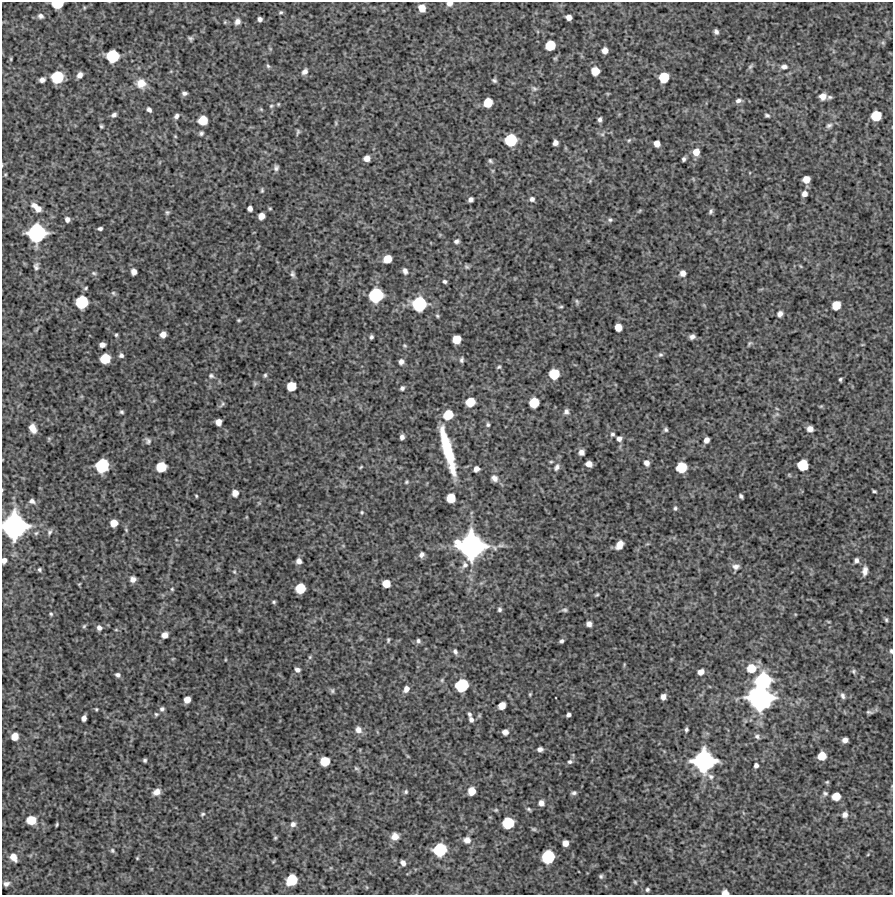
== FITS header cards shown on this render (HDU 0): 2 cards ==
NAXIS1  =                  891 /Length X axis
NAXIS2  =                  893 /Length Y axis

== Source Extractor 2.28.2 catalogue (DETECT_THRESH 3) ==
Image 891 x 893 px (HDU 0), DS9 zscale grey, 1 PNG px = 1 image px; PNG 895 x 897 px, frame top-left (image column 1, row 893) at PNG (2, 2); no overlay
Background 4660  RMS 260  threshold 790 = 3 sigma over >= 5 px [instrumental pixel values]
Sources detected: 276; all 276 listed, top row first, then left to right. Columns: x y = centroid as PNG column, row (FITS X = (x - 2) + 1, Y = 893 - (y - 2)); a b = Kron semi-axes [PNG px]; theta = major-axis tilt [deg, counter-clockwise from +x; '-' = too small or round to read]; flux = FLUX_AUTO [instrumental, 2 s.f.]
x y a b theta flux
57 4 8 6 2 4.2e+05
449 4 7 6 - 8.6e+04
84 8 6 3 90 1.8e+04
422 8 6 6 - 1.9e+05
281 12 6 4 13 2.9e+04
40 16 7 6 - 5.1e+04
569 17 5 5 - 1.0e+05
260 19 4 4 - 5.6e+04
225 22 4 4 - 1.9e+04
237 22 7 6 - 8.8e+04
716 32 5 4 - 5.3e+04
190 38 6 5 - 3.6e+04
883 43 6 4 -19 2.2e+04
550 45 7 7 - 4.3e+05
605 50 6 5 - 1.1e+05
113 56 9 9 - 7.2e+05
11 59 6 4 -90 2.0e+04
268 66 6 5 - 3.1e+04
750 66 9 5 45 3.5e+04
784 67 8 6 6 7.0e+04
305 71 8 6 51 8.0e+04
595 71 6 6 - 2.6e+05
80 75 7 5 56 9.3e+04
57 77 9 8 - 6.9e+05
664 77 8 7 - 4.4e+05
42 80 5 4 - 7.2e+04
494 80 6 4 -32 3.6e+04
141 83 11 11 - 2.1e+05
534 88 9 7 -28 4.9e+04
184 93 5 4 - 5.0e+04
823 96 7 6 - 1.3e+05
830 97 6 5 - 3.3e+04
738 101 7 5 10 5.7e+04
488 103 7 6 - 3.1e+05
278 104 5 4 - 2.0e+04
271 106 6 5 - 2.5e+04
261 109 5 4 - 2.1e+04
149 110 5 4 - 5.1e+04
114 115 6 5 - 5.1e+04
767 115 5 4 - 3.2e+04
176 116 6 5 - 5.7e+04
876 116 8 7 - 4.3e+05
600 119 6 4 77 4.7e+04
203 120 7 7 - 3.5e+05
336 123 6 4 -89 2.2e+04
829 125 9 6 24 5.0e+04
101 126 4 3 - 2.5e+04
298 132 9 4 79 3.5e+04
201 133 6 5 - 3.7e+04
602 134 7 5 29 3.7e+04
175 136 5 3 - 1.7e+04
511 140 9 8 - 7.0e+05
629 140 6 4 45 2.4e+04
555 143 5 5 - 8.0e+04
657 143 6 5 - 1.2e+05
696 152 7 6 - 1.6e+05
367 158 6 5 - 1.1e+05
684 159 4 3 - 3.8e+04
490 161 6 5 - 3.1e+04
276 168 7 5 85 5.1e+04
5 175 5 3 - 1.6e+04
806 179 6 6 - 1.7e+05
262 190 7 4 82 2.6e+04
804 194 5 5 - 9.2e+04
471 199 5 4 - 5.9e+04
532 199 6 6 - 5.6e+04
35 205 9 6 -38 8.2e+04
250 208 5 4 - 7.2e+04
270 208 4 4 - 1.9e+04
38 209 10 6 -27 1.4e+05
639 211 6 3 70 1.8e+04
711 211 7 4 60 3.8e+04
167 212 7 6 - 3.4e+04
261 216 6 5 - 1.3e+05
67 219 5 5 - 6.7e+04
610 220 7 6 - 3.6e+04
100 228 5 3 - 3.9e+04
37 233 13 12 - 1.7e+06
457 241 6 5 - 4.6e+04
387 259 7 6 - 2.6e+05
36 266 10 7 85 6.0e+04
800 266 6 3 -70 1.7e+04
467 267 7 5 -32 3.3e+04
405 271 8 5 -68 6.3e+04
134 272 6 5 - 1.0e+05
94 273 6 5 - 3.3e+04
683 273 6 6 - 9.7e+04
292 274 8 6 -75 4.8e+04
445 281 5 4 - 3.6e+04
86 288 6 4 29 2.4e+04
113 293 6 5 - 3.0e+04
376 295 10 10 - 1.0e+06
82 302 9 8 - 7.8e+05
577 302 8 5 -74 3.2e+04
419 304 11 11 - 1.1e+06
836 305 7 6 - 3.0e+05
561 307 6 4 8 2.4e+04
780 314 6 5 - 7.6e+04
437 316 6 5 - 2.6e+04
239 320 4 3 - 2.2e+04
618 327 6 6 - 1.9e+05
163 334 5 5 - 1.2e+05
116 335 5 4 - 2.4e+04
371 337 4 3 - 3.6e+04
692 337 5 4 - 6.3e+04
456 339 7 6 - 2.8e+05
749 343 7 4 46 2.8e+04
102 345 5 5 - 8.5e+04
404 346 6 5 - 2.4e+04
121 355 6 6 - 4.9e+04
660 355 6 6 - 3.5e+04
105 359 8 7 - 4.4e+05
462 360 7 5 78 3.9e+04
401 362 6 5 - 7.2e+04
499 367 5 4 - 2.6e+04
554 374 8 7 - 4.3e+05
265 375 6 4 75 3.0e+04
211 376 7 6 - 4.1e+04
840 379 4 3 - 2.7e+04
255 383 7 4 59 2.5e+04
291 386 7 7 - 3.6e+05
402 388 5 4 - 4.6e+04
470 402 7 7 - 3.4e+05
534 403 8 7 - 4.1e+05
222 404 10 6 48 4.2e+04
821 406 5 4 - 1.8e+04
566 411 7 6 - 5.7e+04
122 412 5 5 - 3.2e+04
777 414 6 5 - 3.9e+04
448 415 9 8 - 4.0e+05
218 422 6 5 - 1.2e+05
488 425 5 5 - 3.1e+04
32 428 9 6 -68 1.8e+05
810 429 6 5 - 1.0e+05
666 430 5 5 - 3.6e+04
612 434 6 5 - 3.3e+04
402 437 5 4 - 6.1e+04
619 439 6 5 - 7.0e+04
706 440 5 4 - 9.1e+04
148 441 9 7 -69 5.6e+04
448 451 46 8 -75 1.1e+06
581 452 5 5 - 7.5e+04
551 462 6 3 0 2.0e+04
647 463 6 5 - 8.3e+04
589 464 6 5 - 1.1e+05
803 465 8 8 - 5.2e+05
102 466 10 9 - 9.4e+05
161 467 8 7 - 4.5e+05
361 467 6 3 36 1.8e+04
557 467 10 7 63 6.7e+04
681 467 8 7 - 4.7e+05
476 469 5 5 - 9.0e+04
494 478 8 7 - 8.5e+04
406 482 5 4 - 2.3e+04
874 491 4 3 - 2.6e+04
235 493 6 6 - 1.1e+05
196 496 4 3 - 1.9e+04
741 496 5 3 - 3.6e+04
451 498 7 7 - 3.0e+05
32 501 9 7 -22 6.6e+04
675 508 6 5 - 3.2e+04
362 512 5 4 - 2.2e+04
114 523 6 6 - 1.9e+05
14 526 18 17 - 3.3e+06
126 530 6 4 -48 2.2e+04
50 532 8 6 68 4.6e+04
619 545 8 6 55 1.5e+05
471 546 20 19 - 3.7e+06
421 555 8 6 51 7.0e+04
856 560 6 5 - 5.7e+04
4 561 5 4 - 7.7e+04
299 561 6 5 - 8.8e+04
465 565 10 8 63 9.2e+04
736 567 10 8 2 8.8e+04
39 570 5 4 - 3.0e+04
865 571 12 6 83 9.7e+04
234 572 6 5 - 2.8e+04
133 579 7 6 - 9.4e+04
79 584 4 3 - 1.7e+04
386 584 6 6 - 2.2e+05
300 588 8 7 - 4.3e+05
172 589 4 4 - 2.2e+04
597 595 5 4 - 2.3e+04
274 602 4 4 - 2.7e+04
499 609 6 5 - 3.8e+04
565 610 7 4 2 3.5e+04
51 614 5 4 - 2.5e+04
886 620 5 4 - 2.9e+04
828 621 5 3 - 1.6e+04
589 624 5 5 - 8.2e+04
84 626 5 5 - 2.6e+04
99 628 6 6 - 6.9e+04
116 630 6 4 0 2.1e+04
239 630 6 4 -73 1.9e+04
165 635 6 5 - 1.1e+05
388 640 6 4 82 2.6e+04
418 641 6 5 - 4.2e+04
561 641 4 4 - 3.9e+04
891 651 6 4 -82 3.3e+04
455 652 7 5 -60 4.9e+04
310 657 6 5 - 2.8e+04
624 664 7 3 85 1.7e+04
751 668 10 9 - 3.2e+05
297 670 7 6 - 6.1e+04
854 671 7 6 - 3.3e+04
701 672 5 5 - 1.1e+05
118 675 6 5 - 4.8e+04
442 680 6 5 - 2.7e+04
763 681 13 12 - 1.4e+06
462 685 9 9 - 8.5e+05
406 689 7 6 - 9.7e+04
332 691 7 5 77 3.1e+04
530 694 4 3 - 2.0e+04
843 696 8 5 -75 5.3e+04
663 697 5 5 - 7.7e+04
760 698 19 17 -8 3.2e+06
187 700 6 5 - 1.4e+05
502 705 6 5 - 1.9e+05
96 709 3 3 - 2.0e+04
162 709 6 6 - 4.7e+04
869 712 9 4 -8 3.6e+04
156 714 6 5 - 2.9e+04
469 714 6 4 -59 3.2e+04
568 715 5 4 - 5.3e+04
84 718 5 4 - 8.1e+04
471 719 7 5 -66 5.5e+04
686 729 4 3 - 3.4e+04
358 730 9 7 -70 1.1e+05
505 732 6 5 - 7.7e+04
15 736 6 6 - 1.8e+05
757 736 8 5 -33 4.7e+04
845 740 5 5 - 8.8e+04
540 749 5 4 - 7.0e+04
822 756 7 6 - 2.6e+05
145 760 4 3 - 2.9e+04
325 761 7 7 - 3.5e+05
704 761 16 15 - 2.5e+06
570 762 7 6 - 4.6e+04
756 765 5 5 - 5.4e+04
356 768 8 5 -19 3.0e+04
711 776 10 8 -31 8.5e+04
827 782 5 4 - 2.3e+04
472 791 7 6 - 2.0e+05
157 792 8 6 32 1.2e+05
406 792 5 5 - 2.8e+04
574 793 7 5 12 4.3e+04
825 793 7 6 - 4.2e+04
836 796 7 6 - 2.6e+05
541 803 6 6 - 9.1e+04
529 809 7 4 -44 3.0e+04
496 810 6 5 - 2.4e+04
202 814 6 5 - 2.7e+04
845 814 7 6 - 7.6e+04
31 820 8 7 - 3.4e+05
508 823 8 8 - 6.0e+05
293 824 7 6 - 7.1e+04
57 825 4 3 - 2.1e+04
534 829 7 5 -16 3.1e+04
395 836 8 7 - 1.3e+05
275 838 5 4 - 2.3e+04
467 840 9 7 -5 1.0e+05
565 843 5 5 - 1.2e+05
112 850 7 5 -60 3.5e+04
440 850 9 9 - 8.7e+05
868 854 5 3 - 1.3e+04
13 857 9 6 -56 1.6e+05
548 857 9 9 - 8.3e+05
137 858 4 4 - 1.8e+04
403 863 5 4 - 7.3e+04
601 876 6 5 - 3.5e+04
292 880 9 7 52 5.4e+05
635 882 5 4 - 2.1e+04
6 884 7 5 16 6.5e+04
366 887 5 3 - 1.5e+04
647 889 5 5 - 3.1e+04
725 892 6 5 - 1.1e+05
At the frame edge (FLAGS 8, measured only in part): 6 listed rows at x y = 57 4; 449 4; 14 526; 4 561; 891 651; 725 892